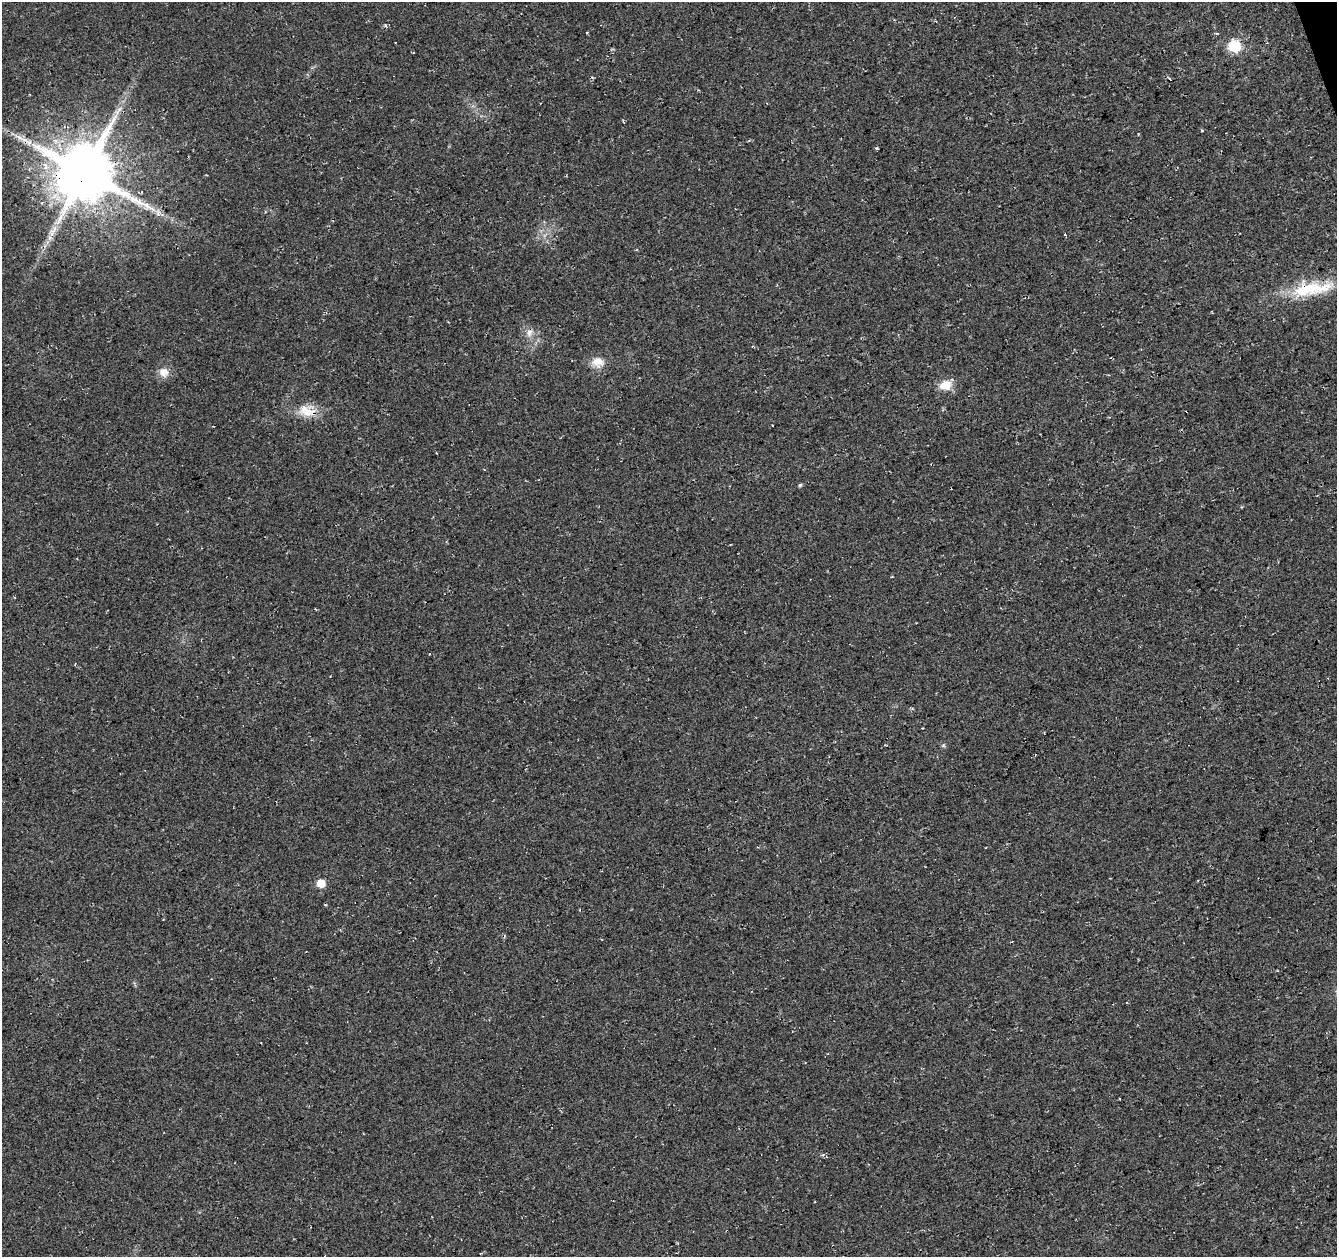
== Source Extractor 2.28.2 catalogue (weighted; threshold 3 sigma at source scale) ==
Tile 10 of 4 x 4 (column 2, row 3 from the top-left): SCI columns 1389-2723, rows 1338-2592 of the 5449 x 5237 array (HDU 1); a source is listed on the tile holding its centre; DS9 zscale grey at full resolution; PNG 1339 x 1259 px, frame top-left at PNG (2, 2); no overlay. Shown black and unused: <1% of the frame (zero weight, under 3 of 4 exposures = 5% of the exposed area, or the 3 px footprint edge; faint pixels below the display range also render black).
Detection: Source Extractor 2.28.2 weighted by HDU 2 'WHT'; one run over the whole footprint, this tile lists its part. Background 0.0307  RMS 0.0081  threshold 0.0362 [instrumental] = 3 sigma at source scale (4.5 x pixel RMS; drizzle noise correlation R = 1.50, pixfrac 1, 0.0396/0.0396 arcsec/px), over >= 5 px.
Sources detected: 14; all 14 listed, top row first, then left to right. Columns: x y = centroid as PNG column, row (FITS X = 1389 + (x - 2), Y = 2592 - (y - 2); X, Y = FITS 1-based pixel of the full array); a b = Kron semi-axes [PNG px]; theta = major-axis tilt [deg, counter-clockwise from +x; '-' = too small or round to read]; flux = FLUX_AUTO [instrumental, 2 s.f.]
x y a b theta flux
1234 46 6 6 - 86
119 109 8 5 31 2.5
85 173 17 16 - 5700
158 212 12 4 86 2.6
52 234 12 6 -68 4.2
1065 235 4 2 - 0.71
1308 289 61 16 10 45
529 333 11 9 64 5.2
598 362 18 14 -3 9.6
164 372 13 11 -31 7.5
945 385 14 10 15 12
307 411 27 14 -12 16
800 485 5 4 - 1.3
321 883 5 5 - 18
Overlapping masked pixels (flux is a lower limit): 3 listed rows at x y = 85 173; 1308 289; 307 411